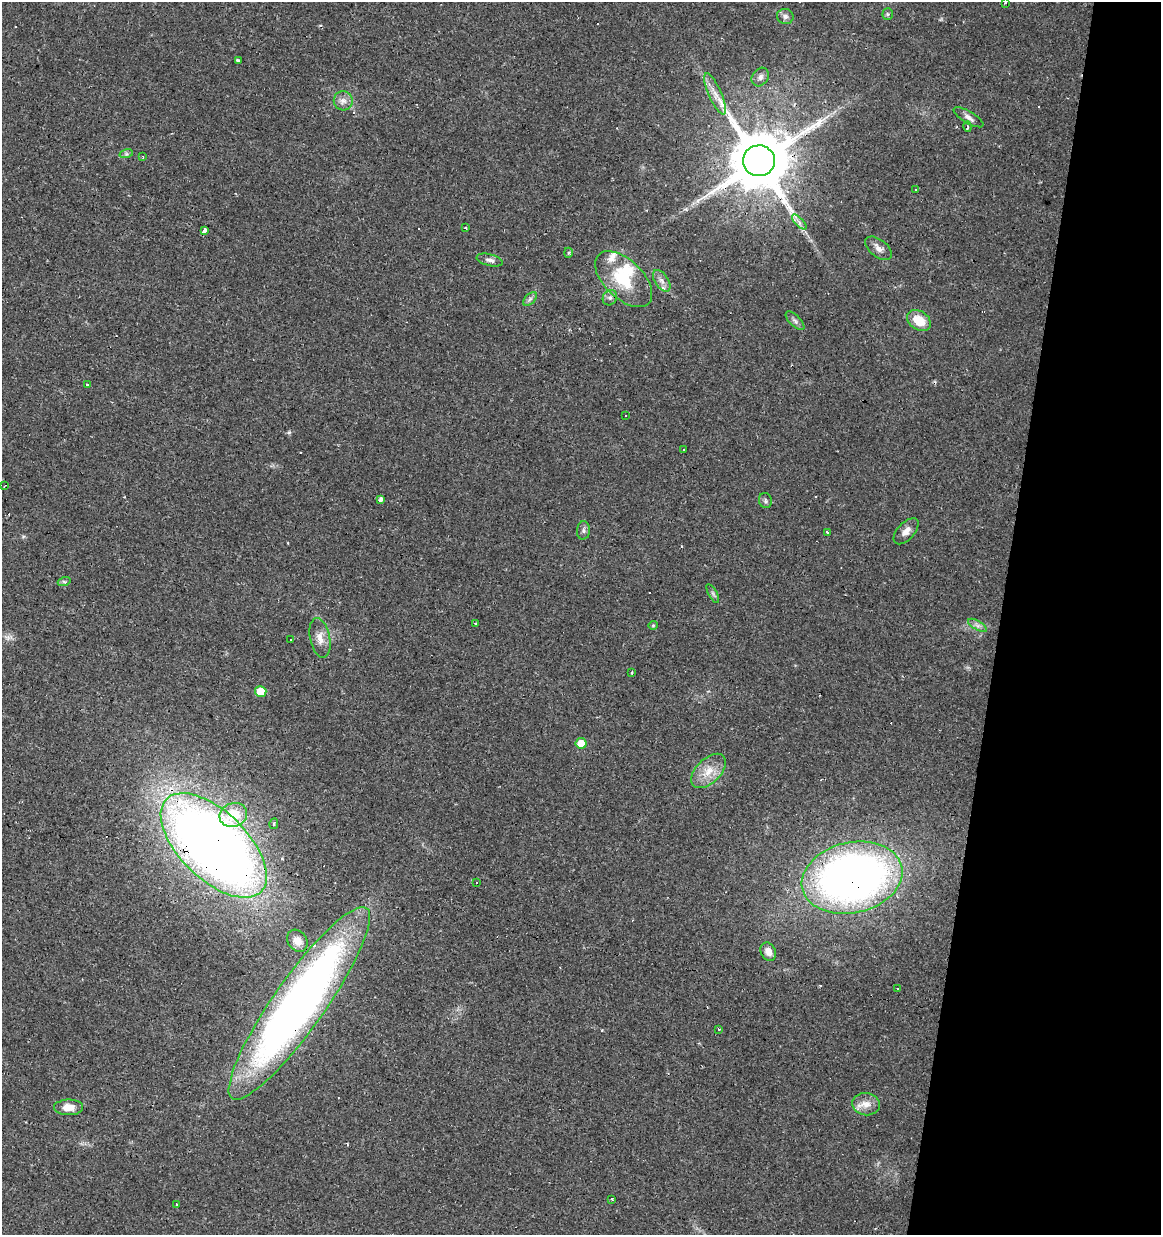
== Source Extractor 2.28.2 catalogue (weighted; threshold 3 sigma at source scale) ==
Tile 8 of 4 x 4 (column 4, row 2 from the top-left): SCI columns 3762-4920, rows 2467-3699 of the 5143 x 4939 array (HDU 1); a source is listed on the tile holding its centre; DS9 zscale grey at full resolution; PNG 1163 x 1237 px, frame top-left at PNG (2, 2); each listed source drawn as its Kron ellipse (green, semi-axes under 4 px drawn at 4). Shown black and unused: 14% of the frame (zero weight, under 2 of 3 exposures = <1% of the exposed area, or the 3 px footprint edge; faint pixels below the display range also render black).
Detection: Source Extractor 2.28.2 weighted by HDU 2 'WHT'; one run over the whole footprint, this tile lists its part. Background 0.0131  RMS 0.0031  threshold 0.0138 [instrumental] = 3 sigma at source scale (4.5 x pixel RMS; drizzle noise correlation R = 1.50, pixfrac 1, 0.0396/0.0396 arcsec/px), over >= 5 px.
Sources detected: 81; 17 cosmic-ray / hot-pixel residue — neither listed nor drawn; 5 inside a brighter listed object's ellipse — not listed separately; the other 59 listed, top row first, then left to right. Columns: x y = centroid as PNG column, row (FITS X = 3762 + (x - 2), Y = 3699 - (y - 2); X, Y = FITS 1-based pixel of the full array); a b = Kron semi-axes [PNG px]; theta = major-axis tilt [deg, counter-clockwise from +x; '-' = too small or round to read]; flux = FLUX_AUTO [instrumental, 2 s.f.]
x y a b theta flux
1005 3 3 2 - 0.7
888 14 5 5 - 0.46
785 16 8 7 - 1.1
238 61 3 3 - 2.7
760 77 10 8 52 1.3
715 94 22 6 -66 3.1
343 101 9 9 - 1.8
969 117 17 6 -30 1.5
968 127 5 3 - 0.63
126 154 7 4 17 0.53
143 156 3 2 - 0.29
759 161 16 15 - 2700
915 190 3 3 - 0.35
799 222 9 3 -46 0.95
466 228 3 3 - 1.1
204 230 4 3 - 2.6
879 248 15 8 -38 2
568 253 5 4 - 0.51
490 260 13 6 -13 1.2
624 279 35 19 -44 15
662 281 12 6 -56 1.7
610 298 8 6 55 1
530 299 8 5 45 0.84
919 320 13 9 -34 6.3
795 321 12 5 -45 1
88 385 4 3 - 2.5
625 416 3 3 - 0.42
684 449 3 3 - 0.5
4 486 3 2 - 0.25
381 500 4 4 - 3.1
765 501 7 6 - 0.69
583 530 9 6 86 0.93
906 531 16 8 48 2.2
827 532 4 3 - 1.4
64 582 6 4 18 0.52
713 594 10 3 -61 0.61
476 623 3 3 - 0.88
653 625 4 4 - 0.35
977 625 10 4 -30 1.1
320 638 20 10 -78 3
291 640 3 2 - 0.32
632 672 3 3 - 0.91
261 692 6 5 - 5.8
581 743 5 5 - 5.2
708 771 21 12 45 5.2
233 815 14 12 20 9.7
274 824 5 4 - 0.58
214 845 66 34 -44 380
852 878 51 35 13 200
476 882 3 2 - 0.3
297 941 12 9 -52 2.5
768 952 9 7 -64 2.2
898 988 4 3 - 0.37
299 1003 116 25 55 210
719 1029 3 3 - 0.3
866 1104 14 11 -7 3
69 1107 14 8 0 3.8
612 1199 3 3 - 0.44
177 1204 4 3 - 7.8
Overlapping masked pixels (flux is a lower limit): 4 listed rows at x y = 759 161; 214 845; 852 878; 299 1003
Unlisted compact peaks at least as high as the median listed source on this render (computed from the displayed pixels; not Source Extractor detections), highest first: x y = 289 432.